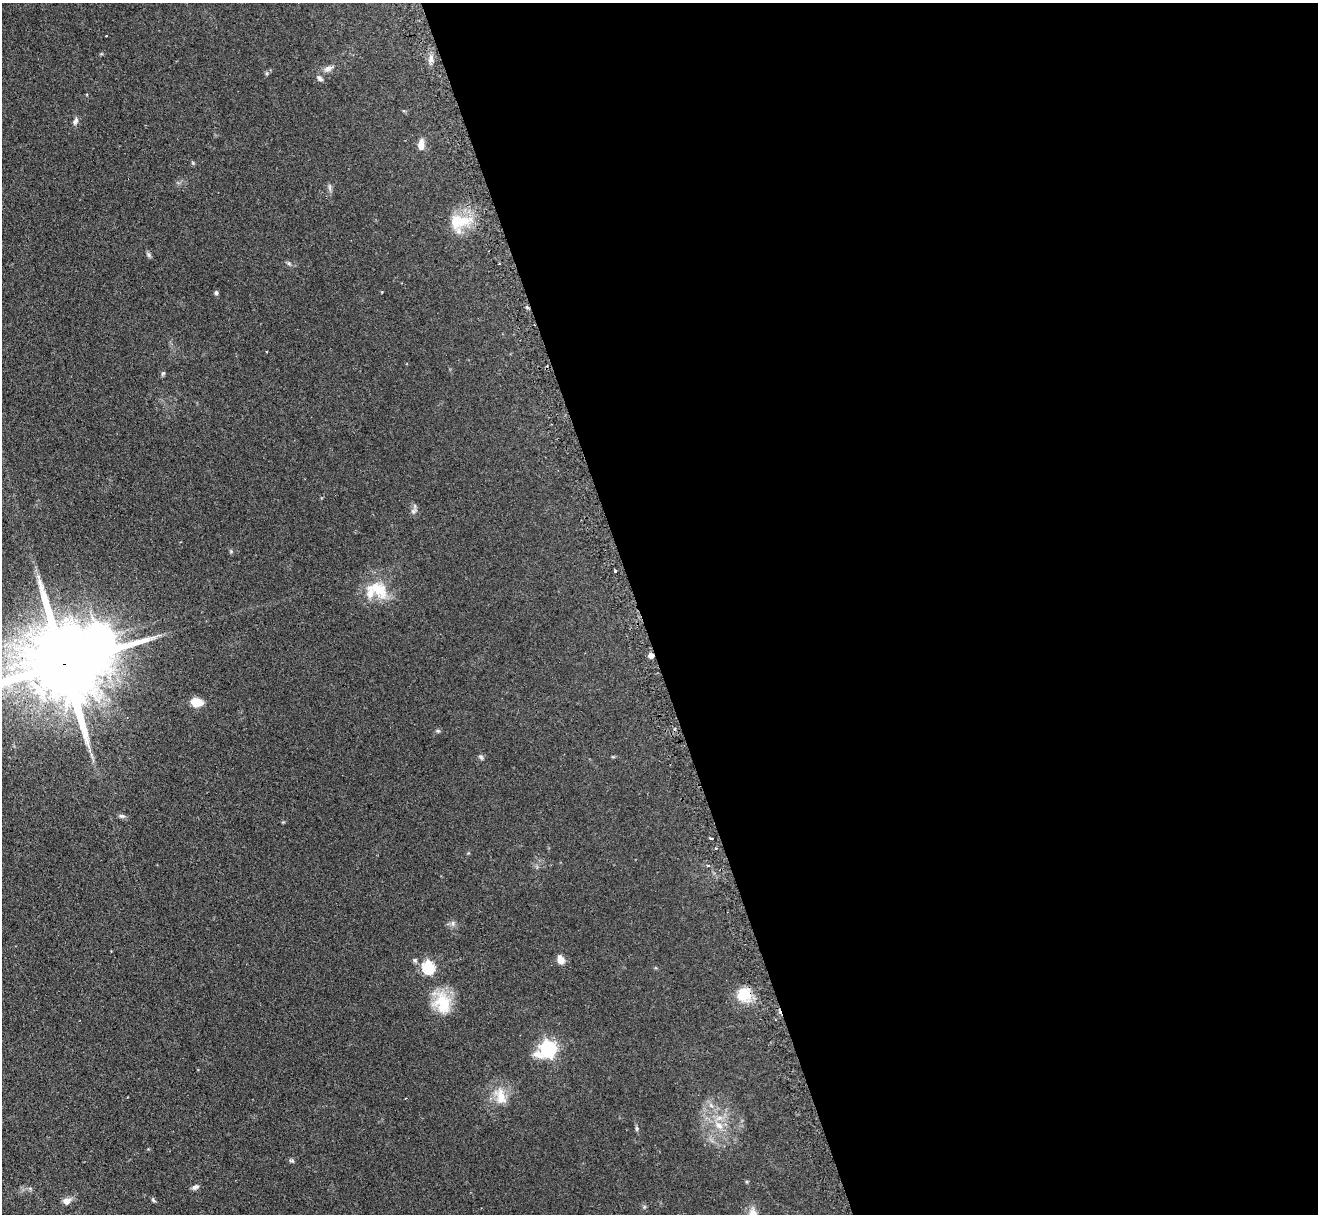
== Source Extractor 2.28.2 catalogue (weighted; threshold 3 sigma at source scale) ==
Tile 8 of 4 x 4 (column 4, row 2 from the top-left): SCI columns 3988-5303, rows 2597-3808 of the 5340 x 5316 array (HDU 1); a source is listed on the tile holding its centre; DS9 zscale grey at full resolution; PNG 1320 x 1216 px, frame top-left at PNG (2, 3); no overlay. Shown black and unused: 52% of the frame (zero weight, under 2 of 3 exposures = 4% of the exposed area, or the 3 px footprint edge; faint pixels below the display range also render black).
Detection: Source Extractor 2.28.2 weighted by HDU 2 'WHT'; one run over the whole footprint, this tile lists its part. Background 0.0738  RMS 0.0062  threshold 0.0277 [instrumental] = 3 sigma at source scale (4.5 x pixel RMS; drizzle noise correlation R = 1.50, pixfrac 1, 0.05/0.05 arcsec/px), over >= 5 px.
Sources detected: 45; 2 cosmic-ray / hot-pixel residue — not listed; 2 inside a brighter listed object's ellipse — not listed separately; the other 41 listed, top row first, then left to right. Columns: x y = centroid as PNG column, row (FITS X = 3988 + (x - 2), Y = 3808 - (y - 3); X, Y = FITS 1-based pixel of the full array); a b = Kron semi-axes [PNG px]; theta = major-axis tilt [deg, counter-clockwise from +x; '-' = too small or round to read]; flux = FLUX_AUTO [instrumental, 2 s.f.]
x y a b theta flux
106 36 2 2 - 0.55
431 58 11 6 -83 2.8
328 69 11 7 21 2.8
320 78 9 6 -40 1.7
75 121 10 6 71 2
421 144 13 7 87 4.5
193 163 5 4 - 0.7
330 187 9 4 -82 1.4
460 221 35 19 6 19
148 254 8 5 -59 1.1
289 263 6 5 - 1.1
216 293 5 5 - 1.1
163 373 7 4 58 0.9
413 511 9 6 44 1.7
231 551 6 4 47 0.69
615 571 3 3 - 0.92
379 589 27 17 -39 17
99 638 9 8 - 670
651 655 4 4 - 4.4
65 664 34 19 14 11000
197 702 14 9 -7 7.4
438 731 6 4 -41 0.77
481 757 8 5 -31 1
122 816 9 5 -1 1.5
711 839 3 2 - 0.78
716 848 3 3 - 1.5
708 865 4 3 - 0.8
453 923 7 6 - 1.6
415 960 6 5 - 1.1
561 960 10 7 -65 4.7
428 967 6 6 - 66
744 995 20 18 -56 13
442 1003 28 21 -78 20
548 1049 7 7 - 180
500 1096 25 14 -74 11
719 1125 13 9 -45 5.7
637 1128 7 5 -90 0.99
292 1161 8 5 -17 1
196 1187 9 6 27 1.7
153 1200 7 4 -51 0.99
66 1201 9 7 12 3.6
Overlapping masked pixels (flux is a lower limit): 3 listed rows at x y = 651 655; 65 664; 744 995
Isophote crosses this tile's border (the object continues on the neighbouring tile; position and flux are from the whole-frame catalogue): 1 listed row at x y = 65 664